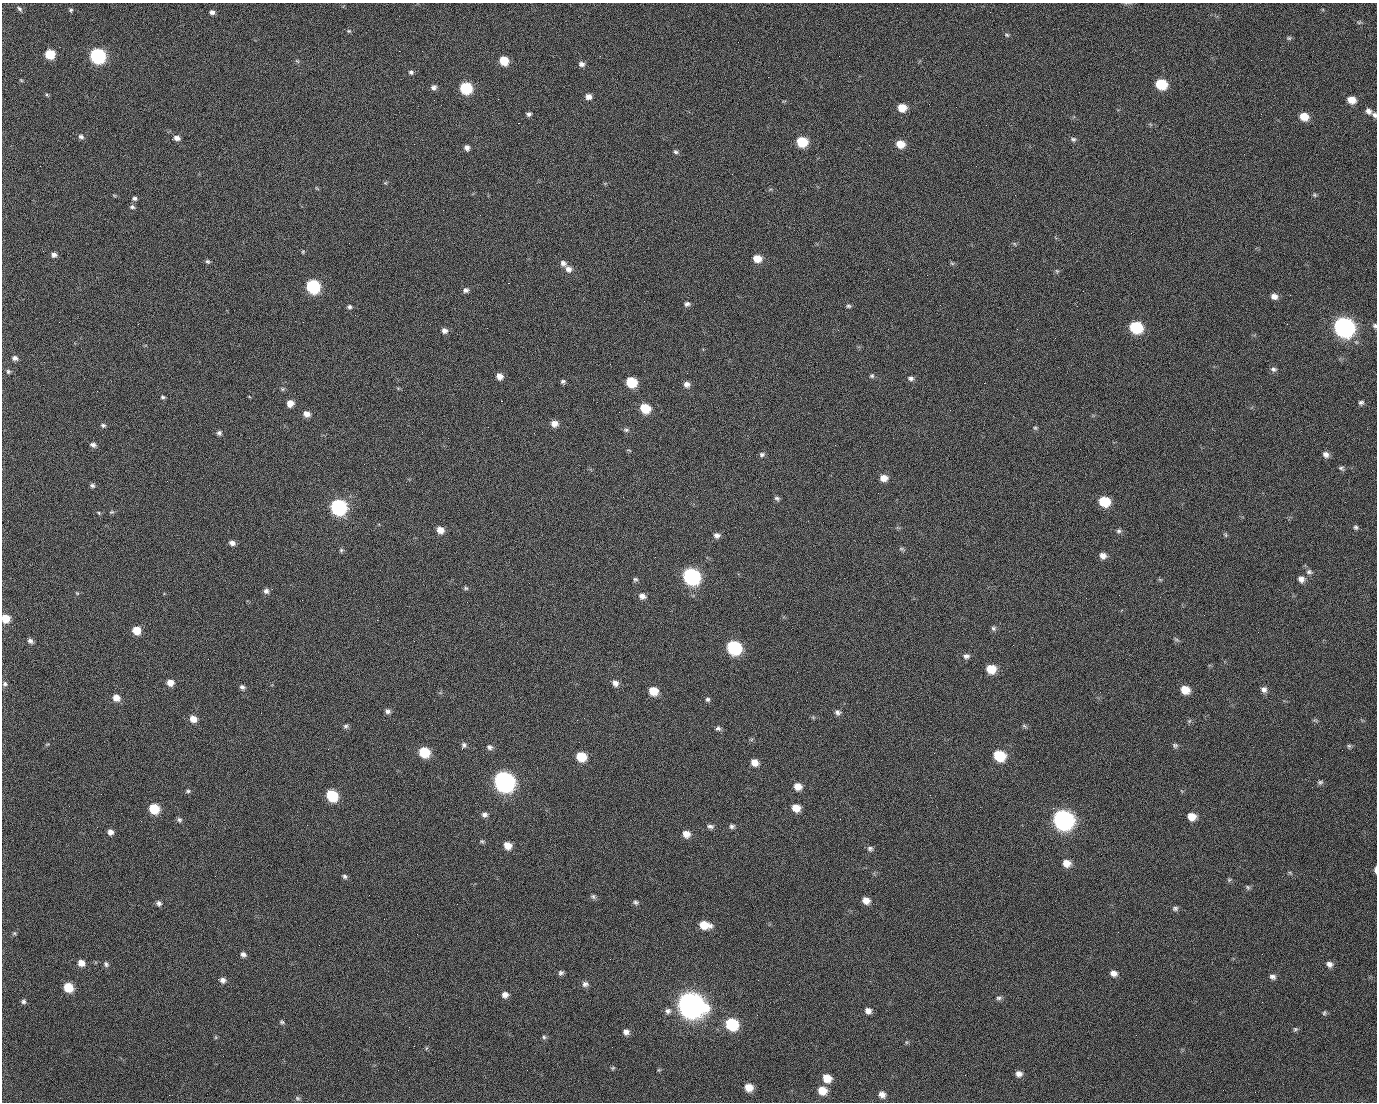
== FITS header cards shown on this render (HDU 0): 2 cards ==
NAXIS1  =                 1375 / length of data axis 1
NAXIS2  =                 1100 / length of data axis 2

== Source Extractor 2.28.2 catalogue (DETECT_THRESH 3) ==
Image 1375 x 1100 px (HDU 0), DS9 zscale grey, 1 PNG px = 1 image px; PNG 1379 x 1104 px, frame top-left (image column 1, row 1100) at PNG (2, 3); no overlay
Background 1520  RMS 33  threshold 98.1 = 3 sigma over >= 5 px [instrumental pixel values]
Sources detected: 237; all 237 listed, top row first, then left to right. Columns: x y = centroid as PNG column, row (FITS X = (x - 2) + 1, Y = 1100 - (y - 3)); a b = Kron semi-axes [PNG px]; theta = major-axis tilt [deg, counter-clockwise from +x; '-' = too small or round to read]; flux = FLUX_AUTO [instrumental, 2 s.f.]
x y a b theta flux
20 9 8 5 -51 4.8e+03
71 12 4 3 - 6.4e+03
212 12 6 5 - 6.9e+03
990 12 2 2 - 1.9e+03
1359 22 6 4 1 3.0e+03
349 31 6 4 19 3.3e+03
1007 35 7 5 -17 3.3e+03
1289 38 7 5 -1 3.8e+03
399 51 2 2 - 2.5e+04
50 54 7 6 - 6.9e+04
97 56 8 7 - 4.7e+05
297 61 7 4 -36 2.9e+03
504 61 7 6 - 5.4e+04
582 64 7 6 - 8.4e+03
411 72 6 5 - 5.1e+03
21 80 5 3 - 2.0e+03
1161 84 8 7 - 9.8e+04
434 87 7 6 - 7.5e+03
466 88 8 7 - 1.6e+05
47 95 5 4 - 2.7e+03
588 97 7 6 - 1.2e+04
498 99 2 2 - 1.7e+03
434 100 2 2 - 5.0e+03
1351 100 8 7 - 2.5e+04
902 108 7 7 - 3.4e+04
1368 111 8 7 - 9.8e+03
529 114 6 5 - 5.7e+03
1374 115 8 5 -50 6.1e+03
1304 117 8 7 - 3.5e+04
518 123 2 2 - 3.7e+04
81 137 7 5 -24 6.0e+03
177 138 8 6 -18 9.9e+03
1073 139 7 6 - 5.0e+03
802 142 7 7 - 8.6e+04
900 144 8 7 - 3.0e+04
467 148 6 5 - 9.2e+03
676 152 7 5 -20 4.5e+03
385 183 6 4 18 2.4e+03
317 188 8 3 -45 2.2e+03
114 195 6 3 -19 2.3e+03
1015 195 2 2 - 7.4e+03
1314 195 6 5 - 3.3e+03
134 198 6 6 - 5.2e+03
132 207 7 6 - 5.0e+03
480 215 2 2 - 1.0e+03
1015 244 6 4 -70 2.7e+03
303 252 5 4 - 2.5e+03
54 255 6 6 - 8.5e+03
757 259 8 7 - 3.0e+04
207 261 6 5 - 4.3e+03
563 263 9 7 -43 9.0e+03
952 263 7 4 -36 3.3e+03
568 269 9 8 - 1.2e+04
1057 271 6 4 -45 3.0e+03
927 275 2 2 - 8.9e+02
508 283 2 2 - 5.7e+04
313 286 8 7 - 2.9e+05
466 290 7 6 - 7.3e+03
1083 291 2 2 - 3.6e+03
1290 295 3 2 - 2.7e+03
1274 296 8 7 - 1.2e+04
687 304 7 6 - 6.5e+03
848 306 6 4 -2 4.1e+03
349 307 6 5 - 4.6e+03
355 315 2 2 - 1.3e+03
59 322 2 2 - 1.4e+03
1287 324 3 2 - 1.7e+03
1375 326 6 5 - 4.4e+03
1136 327 8 7 - 1.7e+05
1344 327 10 8 -29 1.3e+06
1017 329 2 2 - 9.6e+02
444 331 7 6 - 9.1e+03
15 358 6 6 - 7.8e+03
1273 369 8 6 -11 6.6e+03
8 371 6 6 - 4.4e+03
499 376 7 6 - 1.5e+04
872 376 6 6 - 4.1e+03
911 378 7 6 - 6.6e+03
563 381 5 5 - 4.7e+03
631 382 8 7 - 8.7e+04
984 383 2 2 - 1.7e+04
687 384 8 7 - 1.1e+04
283 389 6 5 - 3.5e+03
97 391 2 2 - 1.5e+03
163 397 6 4 -4 3.9e+03
501 401 3 2 - 5.8e+04
1361 402 6 5 - 5.1e+03
290 403 7 6 - 1.9e+04
645 408 8 7 - 6.6e+04
307 414 7 6 - 1.4e+04
554 424 8 7 - 1.6e+04
103 425 7 5 -16 4.7e+03
1035 428 6 5 - 3.4e+03
626 430 8 5 -1 4.7e+03
219 433 6 6 - 5.2e+03
534 433 2 2 - 9.9e+02
93 445 7 5 -13 7.3e+03
762 454 7 6 - 5.7e+03
1326 454 8 6 -28 9.8e+03
1341 468 7 5 -27 4.6e+03
884 478 8 7 - 2.0e+04
92 486 6 5 - 5.0e+03
623 497 3 2 - 3.4e+03
777 498 8 5 -20 5.0e+03
1104 501 8 7 - 8.3e+04
338 507 8 8 - 5.3e+05
112 512 6 5 - 3.3e+03
99 513 5 4 - 2.5e+03
1356 527 6 6 - 4.6e+03
440 530 7 7 - 2.0e+04
1119 531 7 6 - 5.0e+03
717 535 8 7 - 9.1e+03
1225 535 6 4 -60 3.2e+03
232 543 7 5 -15 9.8e+03
901 549 8 4 -8 3.9e+03
341 550 6 6 - 3.9e+03
1103 556 8 7 - 1.3e+04
655 557 2 2 - 1.1e+03
1309 572 8 7 - 6.4e+03
691 576 9 8 - 6.2e+05
635 579 6 6 - 4.3e+03
1301 579 8 7 - 1.1e+04
1160 580 7 4 -19 2.7e+03
466 588 7 5 -2 3.8e+03
266 591 6 6 - 7.7e+03
77 593 6 3 -45 2.2e+03
642 596 8 7 - 1.2e+04
5 618 7 7 - 4.0e+04
27 619 2 2 - 1.7e+03
377 620 2 2 - 1.3e+04
993 628 7 7 - 5.4e+03
136 630 7 6 - 3.7e+04
1176 639 8 4 -23 3.8e+03
30 641 7 5 -46 7.5e+03
414 641 2 2 - 1.0e+03
734 647 9 8 - 2.9e+05
966 656 8 6 -7 7.6e+03
991 669 8 8 - 4.3e+04
170 682 7 7 - 1.8e+04
615 683 8 7 - 1.1e+04
5 684 7 6 - 5.2e+03
242 687 7 6 - 6.4e+03
1185 690 8 7 - 3.5e+04
1264 690 7 7 - 9.6e+03
653 691 8 7 - 4.2e+04
116 698 8 7 - 1.9e+04
708 699 5 5 - 4.7e+03
388 711 7 6 - 7.2e+03
837 712 8 7 - 7.4e+03
813 717 7 4 -19 3.2e+03
193 719 8 7 - 2.0e+04
1189 721 6 4 45 3.6e+03
346 726 7 6 - 4.9e+03
1024 726 7 4 -36 3.8e+03
718 728 7 6 - 5.6e+03
47 744 6 3 19 2.4e+03
464 745 8 6 66 6.1e+03
1175 745 8 6 -25 5.1e+03
1349 746 5 5 - 3.7e+03
490 747 8 7 - 7.3e+03
424 752 8 7 - 8.9e+04
934 753 3 2 - 2.0e+03
999 756 8 7 - 1.1e+05
581 757 8 7 - 6.5e+04
754 762 8 6 -37 1.9e+04
504 781 10 9 - 1.4e+06
1320 782 7 6 - 4.6e+03
798 786 8 7 - 2.1e+04
188 791 7 5 10 4.1e+03
101 794 2 2 - 2.5e+03
332 795 8 7 - 1.3e+05
930 795 2 2 - 9.0e+03
796 808 8 7 - 2.8e+04
1053 808 2 2 - 1.8e+04
154 809 8 7 - 6.8e+04
484 815 8 6 -17 8.0e+03
1191 817 8 7 - 2.8e+04
1063 819 10 9 - 1.4e+06
179 820 7 6 - 5.1e+03
710 826 8 5 -9 6.7e+03
732 826 7 6 - 5.6e+03
110 832 6 6 - 1.1e+04
686 834 8 7 - 1.9e+04
482 841 7 5 -20 3.5e+03
507 845 8 6 -34 2.5e+04
870 848 8 6 -23 5.9e+03
1066 863 8 7 - 2.2e+04
1375 870 7 3 89 6.5e+03
1290 873 6 4 -19 2.8e+03
345 876 7 5 -45 4.9e+03
1229 880 5 5 - 3.5e+03
1248 887 7 5 -48 4.0e+03
593 896 7 6 - 5.1e+03
866 901 8 7 - 1.8e+04
636 902 7 5 -24 4.8e+03
159 903 7 6 - 6.3e+03
457 904 2 2 - 1.7e+03
1175 908 7 6 - 5.5e+03
704 925 11 7 -11 4.0e+04
1118 932 2 2 - 2.9e+03
14 933 6 5 - 3.3e+03
243 954 7 6 - 7.5e+03
610 959 2 2 - 2.8e+03
81 963 8 7 - 1.7e+04
106 964 8 6 -62 5.5e+03
1329 964 8 7 - 1.0e+04
561 973 7 6 - 5.7e+03
1114 973 8 6 -14 1.2e+04
1273 977 8 6 -10 7.6e+03
222 980 8 7 - 8.9e+03
758 980 3 2 - 2.3e+03
585 984 9 8 - 8.2e+03
68 987 7 7 - 5.5e+04
505 995 7 7 - 1.1e+04
999 998 8 6 1 5.0e+03
23 1001 6 6 - 5.2e+03
691 1005 12 10 -27 3.0e+06
668 1011 9 8 - 8.7e+03
868 1011 6 6 - 1.2e+04
1324 1013 7 5 74 3.4e+03
757 1015 2 2 - 1.5e+03
282 1022 7 5 -29 3.9e+03
732 1024 8 7 - 1.7e+05
1295 1029 6 5 - 3.9e+03
626 1032 8 7 - 1.0e+04
1136 1035 2 2 - 8.7e+02
544 1037 6 6 - 4.2e+03
613 1068 6 4 22 3.0e+03
527 1070 2 2 - 9.2e+02
659 1070 5 4 - 2.5e+03
1019 1074 7 7 - 1.1e+04
827 1078 8 7 - 3.3e+04
749 1087 8 7 - 2.8e+04
822 1091 9 8 - 3.4e+04
169 1095 2 2 - 6.1e+03
882 1095 7 7 - 1.3e+04
297 1098 7 5 -27 4.3e+03
At the frame edge (FLAGS 8, measured only in part): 4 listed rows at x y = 1374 115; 1375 326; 5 618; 1375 870